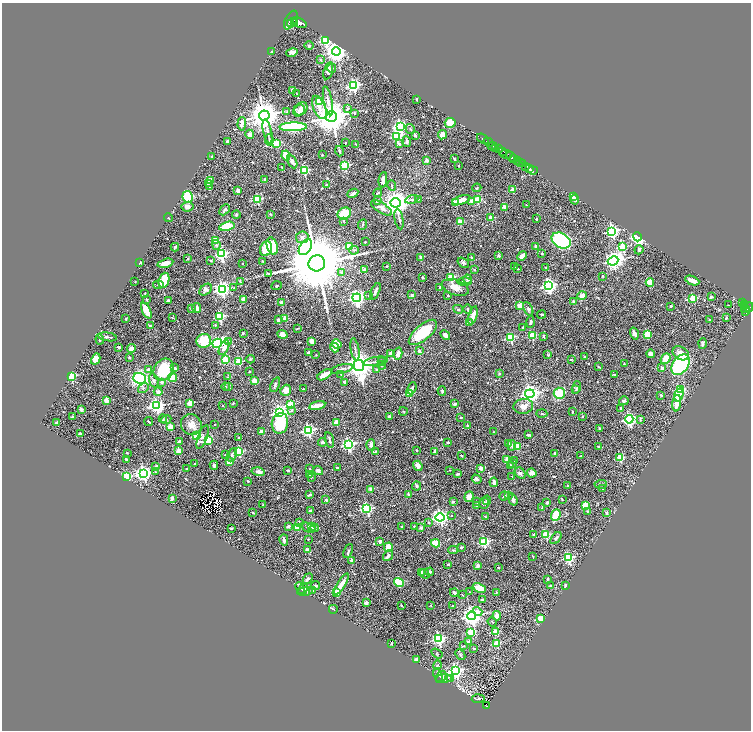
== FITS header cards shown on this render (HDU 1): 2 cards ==
NAXIS1  =                 1497
NAXIS2  =                 1456

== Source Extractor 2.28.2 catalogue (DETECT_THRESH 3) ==
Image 1497 x 1456 px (HDU 1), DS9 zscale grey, zoomed out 1/2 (1 PNG px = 2 x 2 image px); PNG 753 x 732 px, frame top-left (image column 1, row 1455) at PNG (2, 3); each listed source drawn as its Kron ellipse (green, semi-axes under 4 px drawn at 4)
Background 0.817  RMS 0.032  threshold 0.0958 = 3 sigma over >= 5 px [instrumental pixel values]
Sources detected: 644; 46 cannot appear on this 1/2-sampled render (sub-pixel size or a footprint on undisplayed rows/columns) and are neither listed nor drawn; of the other 598, the 500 brightest by FLUX_AUTO listed and drawn (98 fainter detections omitted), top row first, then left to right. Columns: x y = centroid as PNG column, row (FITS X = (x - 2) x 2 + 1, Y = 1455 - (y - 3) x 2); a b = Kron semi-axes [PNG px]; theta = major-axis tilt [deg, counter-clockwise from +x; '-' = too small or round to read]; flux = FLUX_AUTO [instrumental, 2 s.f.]
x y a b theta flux
291 20 10 5 61 3400
291 23 3 2 - 580
295 23 3 2 - 660
299 23 8 4 -22 2700
325 41 3 3 - 780
309 46 4 3 - 8.2
336 51 4 4 - 4600
271 52 4 3 - 4.7
292 52 6 4 13 20
321 60 4 3 - 5.2
332 68 4 3 - 6.2
328 71 9 4 74 28
354 86 4 4 - 1200
293 90 2 2 - 83
297 94 3 2 - 3.7
417 99 2 2 - 4.9
319 101 3 2 - 120
328 101 15 4 -79 33
319 107 12 6 -67 46
347 108 3 3 - 12
301 109 7 5 49 37
299 111 6 5 - 26
287 112 3 3 - 7
354 113 4 3 - 9.7
264 115 5 5 - 14000
331 117 6 5 - 16000
450 123 5 5 - 90
242 124 7 3 86 36
400 126 4 4 - 1200
293 127 14 4 2 750
410 129 5 3 - 7.2
268 132 12 3 -78 23
250 134 4 4 - 23
415 135 4 3 - 11
442 135 4 4 - 38
396 136 3 3 - 540
483 139 6 2 -37 990
269 140 6 3 -81 9.4
227 141 3 2 - 11
407 141 5 4 - 14
488 142 5 2 - 910
345 143 2 2 - 4.4
277 144 4 3 - 130
356 144 3 2 - 4
399 144 3 2 - 25
493 146 5 2 - 350
495 148 4 2 - 350
499 149 3 2 - 460
339 151 5 3 - 9
503 151 3 2 - 330
506 154 6 3 -10 890
286 155 5 3 - 210
322 155 2 2 - 9.2
212 157 2 2 - 22
511 157 5 3 - 1500
454 159 4 2 - 7.7
514 159 3 2 - 540
517 160 2 2 - 410
427 161 2 2 - 42
292 162 7 3 -64 23
520 162 3 2 - 690
523 164 2 1 - 230
345 166 3 3 - 460
459 166 2 2 - 3.8
525 166 3 1 - 82
282 167 2 1 - 4.2
530 168 2 1 - 150
304 170 3 3 - 400
533 170 5 2 - 87
265 179 3 3 - 5.2
210 180 2 2 - 110
383 180 8 3 82 27
208 184 4 3 - 6.2
326 185 3 2 - 13
392 185 5 2 - 6.3
209 186 4 3 - 9.6
477 188 4 3 - 5.3
513 190 2 2 - 120
238 191 3 3 - 22
353 193 6 3 28 21
378 193 4 3 - 7
573 196 3 3 - 15
188 197 6 5 - 250
257 199 3 3 - 420
412 199 6 4 13 12
418 199 3 2 - 4.7
461 200 9 4 17 57
477 200 3 3 - 230
575 200 4 3 - 9.5
377 201 4 3 - 14
471 201 2 2 - 46
455 202 2 2 - 130
395 203 5 4 - 8100
526 205 3 2 - 4.5
187 207 6 5 - 25
505 207 2 2 - 100
381 208 12 5 -32 35
224 210 6 3 45 7.5
344 213 7 6 - 190
236 214 4 3 - 9.9
270 214 2 2 - 4.2
168 218 4 3 - 5.6
491 218 2 2 - 110
399 219 10 2 -79 9.7
536 219 2 2 - 13
344 221 3 2 - 5
460 222 2 2 - 110
362 224 5 2 - 5.9
227 226 8 4 13 170
612 231 4 4 - 1300
302 237 6 6 - 22
637 237 4 3 - 1300
215 240 3 2 - 170
561 240 10 7 -29 1100
365 242 2 2 - 8.1
216 245 5 3 - 12
272 246 9 5 -72 150
536 246 3 2 - 12
175 247 4 3 - 7.4
305 247 9 5 56 970
349 247 3 3 - 220
622 247 3 3 - 320
266 249 7 6 - 160
354 250 5 3 - 7.9
639 250 5 4 - 13
542 253 2 2 - 11
221 254 4 4 - 910
499 256 2 2 - 41
522 256 5 3 - 42
421 257 2 2 - 30
471 257 2 2 - 8.5
188 259 3 2 - 6
211 261 3 3 - 4.6
613 261 5 4 - 2700
263 262 3 2 - 6.1
140 263 3 2 - 7.6
165 263 8 3 16 42
242 263 2 2 - 5.4
317 263 8 8 - 76000
463 263 6 4 -36 12
387 266 2 2 - 7.1
514 267 3 2 - 5.3
546 267 3 2 - 5.4
474 269 2 2 - 5.7
518 269 3 2 - 4.2
365 270 2 2 - 64
342 273 3 3 - 15
269 274 4 2 - 4.6
603 276 3 3 - 3.9
423 277 3 3 - 7.9
451 277 3 3 - 360
468 279 4 3 - 20
164 280 8 5 71 200
240 281 3 2 - 6.9
692 281 7 3 -22 39
135 282 2 2 - 6.2
464 282 7 3 0 13
650 282 4 3 - 93
158 285 5 3 - 11
276 286 5 2 - 4.6
548 286 4 4 - 1700
440 287 3 2 - 9.2
455 287 14 7 -20 58
234 288 2 2 - 3.7
222 289 4 4 - 1800
206 290 7 5 40 17
375 291 9 3 66 22
145 293 2 2 - 5.7
412 295 3 3 - 9
368 296 3 2 - 6.6
448 296 3 2 - 4.6
582 296 5 3 - 45
711 297 4 2 - 8.1
357 298 4 4 - 2200
693 298 3 3 - 230
147 299 4 3 - 5
168 300 3 3 - 6.6
244 300 3 3 - 43
574 302 2 2 - 41
282 303 2 2 - 86
743 303 4 2 - 120
745 304 2 1 - 48
519 305 2 2 - 84
728 305 2 1 - 32
671 306 2 2 - 9.4
745 307 2 1 - 34
749 307 5 3 - 370
192 308 4 3 - 5.6
197 308 5 4 - 24
746 308 3 1 - 190
458 309 5 3 - 9
468 309 5 4 - 11
528 309 7 4 -62 13
146 310 9 4 -65 98
745 310 5 3 - 340
542 314 4 2 - 5.1
473 316 9 3 73 66
220 317 3 3 - 480
172 318 3 3 - 4.2
726 318 3 2 - 8.1
126 319 3 2 - 5.8
285 319 3 2 - 140
278 320 3 3 - 15
709 320 3 2 - 4.5
531 322 6 3 87 12
470 323 3 2 - 8.8
215 325 3 2 - 6.2
150 326 2 2 - 20
522 327 4 2 - 6.1
298 328 4 2 - 4.7
423 332 17 7 40 270
243 333 4 3 - 5.2
282 334 5 4 - 33
634 334 6 4 -73 23
647 334 3 3 - 200
445 335 5 3 - 20
532 335 3 3 - 230
544 336 2 2 - 9.6
107 337 9 3 -9 17
510 338 3 3 - 430
100 339 5 2 - 8
204 341 7 7 - 170
229 341 4 3 - 6.7
312 341 4 3 - 47
217 343 5 4 - 1100
702 343 5 3 - 8.9
337 344 5 4 - 64
119 347 3 2 - 7.4
334 347 5 4 - 48
131 348 4 3 - 20
224 348 8 4 62 37
355 349 11 2 -80 13
419 351 4 4 - 11
308 352 4 3 - 13
398 353 6 3 76 38
681 353 9 6 -32 50
391 354 4 4 - 23
651 354 4 3 - 33
316 355 2 2 - 4.3
548 355 4 4 - 5.7
584 356 3 2 - 4.9
129 357 2 2 - 15
96 359 6 4 61 59
225 359 3 3 - 120
250 359 4 4 - 7
571 359 3 2 - 6
666 359 6 4 51 84
376 361 12 2 10 12
239 362 3 3 - 260
382 362 4 3 - 6.2
624 364 4 2 - 3.8
359 365 6 5 - 8800
382 365 4 3 - 13
680 365 11 7 52 970
598 367 4 2 - 5.3
175 368 4 2 - 9.7
662 368 2 2 - 43
342 369 11 3 14 15
377 369 4 3 - 10
148 370 2 2 - 32
163 370 11 9 60 270
249 371 2 2 - 11
341 374 3 2 - 5
499 374 3 3 - 4.3
325 375 8 3 31 87
614 375 2 2 - 13
71 376 3 3 - 510
228 377 4 2 - 4.1
140 378 6 5 - 750
172 378 4 3 - 160
154 381 7 4 -72 18
254 381 2 2 - 140
161 382 2 2 - 33
344 382 4 3 - 13
275 385 8 3 67 10
226 387 4 3 - 4.7
229 387 3 3 - 4
577 387 6 4 73 10
143 388 6 3 32 8.2
412 388 6 3 67 10
303 389 3 2 - 4.2
680 389 3 3 - 270
286 390 6 5 - 48
575 390 3 3 - 4.5
442 391 5 3 - 8.9
158 392 4 3 - 20
409 393 3 2 - 220
559 393 5 5 - 190
530 394 5 4 - 3100
661 395 3 2 - 5.5
679 395 7 4 73 220
106 400 2 2 - 140
624 401 5 3 - 15
190 403 3 2 - 160
233 403 2 2 - 4.9
677 403 8 4 82 50
291 404 3 3 - 260
455 404 2 2 - 49
157 406 4 4 - 1500
223 406 2 2 - 6.6
317 406 8 2 12 71
523 406 10 7 8 48
620 408 2 2 - 8.2
81 409 2 2 - 67
291 411 4 3 - 10
403 411 4 2 - 3.7
572 412 3 2 - 3.9
279 413 4 4 - 1800
542 414 5 2 - 6.9
72 416 3 2 - 9.2
389 416 2 2 - 17
583 416 2 2 - 8.2
461 417 2 2 - 13
163 419 4 3 - 6.5
166 419 5 3 - 8.1
629 419 4 4 - 1200
640 419 3 2 - 4.7
149 422 4 1 - 4.3
336 422 2 2 - 140
57 423 3 2 - 17
280 423 10 8 79 190
191 425 11 10 - 50
215 425 2 2 - 7.3
468 426 4 3 - 6.3
170 427 3 2 - 170
599 428 2 2 - 23
308 430 4 4 - 1100
262 432 2 2 - 69
494 432 3 3 - 3.9
80 433 3 2 - 6.7
528 435 4 2 - 12
197 436 4 3 - 360
203 437 12 4 70 31
239 438 4 2 - 6.4
209 440 3 3 - 240
329 440 8 2 -76 14
179 441 4 2 - 21
323 442 4 3 - 14
448 442 3 3 - 6.5
348 444 4 4 - 1200
508 444 4 3 - 6.8
371 445 5 4 - 17
512 445 5 3 - 8.5
518 446 3 2 - 130
599 447 4 2 - 8.1
417 450 2 2 - 14
179 451 2 2 - 130
239 451 3 3 - 430
435 451 2 2 - 34
376 452 3 3 - 4
127 453 3 2 - 4.4
555 453 3 3 - 10
225 455 2 2 - 5.6
232 455 7 4 63 21
462 455 3 2 - 3.9
580 456 3 2 - 3.8
620 458 3 3 - 280
126 459 3 2 - 11
507 459 2 2 - 81
515 461 2 2 - 14
229 462 2 2 - 110
195 464 2 2 - 17
513 464 3 3 - 7.4
214 465 4 3 - 16
156 466 4 3 - 14
418 466 5 4 - 33
510 466 4 3 - 14
337 468 3 2 - 5.3
481 468 3 3 - 23
186 469 2 2 - 4.4
310 469 3 2 - 4.5
288 470 4 3 - 7.1
449 470 2 2 - 3.6
318 471 5 4 - 18
155 472 2 2 - 4.8
258 472 7 4 -15 26
144 473 4 4 - 1700
520 473 6 4 -47 18
532 473 5 4 - 35
458 474 3 2 - 7
310 475 3 2 - 18
512 476 3 2 - 4.8
127 477 4 4 - 210
311 477 4 2 - 4.8
477 479 5 4 - 12
248 481 3 2 - 6.4
494 482 4 3 - 41
601 484 6 4 2 11
416 486 4 4 - 8.2
568 486 2 2 - 21
603 488 4 3 - 8.4
371 489 2 2 - 70
408 494 2 2 - 18
310 495 3 2 - 23
508 495 2 2 - 24
504 496 5 2 - 5.6
469 497 5 4 - 43
172 499 2 2 - 69
326 500 2 2 - 34
487 500 4 3 - 9.4
513 500 6 3 -71 17
562 500 2 2 - 5.4
453 501 2 2 - 26
476 502 2 2 - 5.4
484 503 6 5 - 9.6
547 503 3 3 - 11
263 505 2 2 - 4.9
477 505 2 2 - 12
586 506 4 3 - 140
542 508 4 3 - 6.5
367 509 3 3 - 720
310 511 3 2 - 13
587 511 3 3 - 4.1
253 512 3 2 - 6
606 513 3 3 - 5.9
451 515 2 2 - 4.1
556 515 6 4 70 130
440 517 4 4 - 1800
486 517 4 2 - 4.7
299 523 4 3 - 5.7
429 523 3 2 - 4
288 526 4 3 - 17
402 526 3 2 - 3.9
414 526 3 3 - 4.2
297 527 3 3 - 190
312 527 4 3 - 14
231 528 2 2 - 5.9
308 528 7 4 -23 20
314 528 4 3 - 13
421 528 3 2 - 35
534 534 4 3 - 7.9
546 535 3 3 - 330
556 538 7 3 52 14
308 539 2 2 - 3.8
284 540 6 2 -75 17
380 541 4 3 - 13
484 542 3 3 - 570
436 543 4 3 - 150
388 547 5 3 - 93
461 547 3 2 - 7.2
307 550 2 2 - 44
453 550 5 3 - 6.8
348 551 7 3 67 8.9
388 556 6 3 53 22
533 556 4 2 - 3.7
568 558 3 3 - 670
352 560 2 2 - 51
448 564 2 2 - 18
478 566 3 3 - 28
498 568 2 2 - 12
422 572 3 3 - 12
429 572 4 3 - 17
424 574 5 3 - 9.1
308 579 6 3 48 16
547 579 4 2 - 8.2
399 583 5 4 - 270
341 584 12 4 57 56
316 585 4 3 - 9.4
550 585 3 3 - 5.5
565 586 4 2 - 9.1
300 588 6 3 -68 20
479 588 7 3 -26 100
303 590 6 4 52 15
312 590 2 2 - 4.9
305 591 7 4 12 23
337 592 3 3 - 120
470 592 3 2 - 3.8
496 592 2 2 - 4.2
454 593 4 3 - 14
462 595 3 2 - 3.7
482 599 2 2 - 20
366 603 2 2 - 55
401 605 3 2 - 3.9
431 605 3 2 - 4.1
453 606 2 2 - 8.5
333 609 4 3 - 5.7
477 611 5 3 - 54
471 616 4 4 - 3800
497 616 5 3 - 50
540 618 2 2 - 130
492 622 5 3 - 5.3
495 631 2 2 - 130
471 632 3 3 - 270
439 639 4 3 - 930
468 642 3 2 - 21
391 643 3 2 - 4.6
497 643 3 3 - 230
464 646 4 2 - 3.6
474 648 2 2 - 6.5
437 653 6 2 -33 4.4
460 654 6 3 -47 8.2
416 660 4 4 - 14
437 665 5 3 - 5.4
456 671 4 4 - 1300
438 675 7 4 -69 15
441 677 6 4 59 18
451 678 3 2 - 5.1
444 679 8 4 5 16
478 699 6 2 5 5.6
486 705 4 3 - 63
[98 fainter detections neither listed nor drawn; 46 sub-pixel or undisplayed-footprint detections neither listed nor drawn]